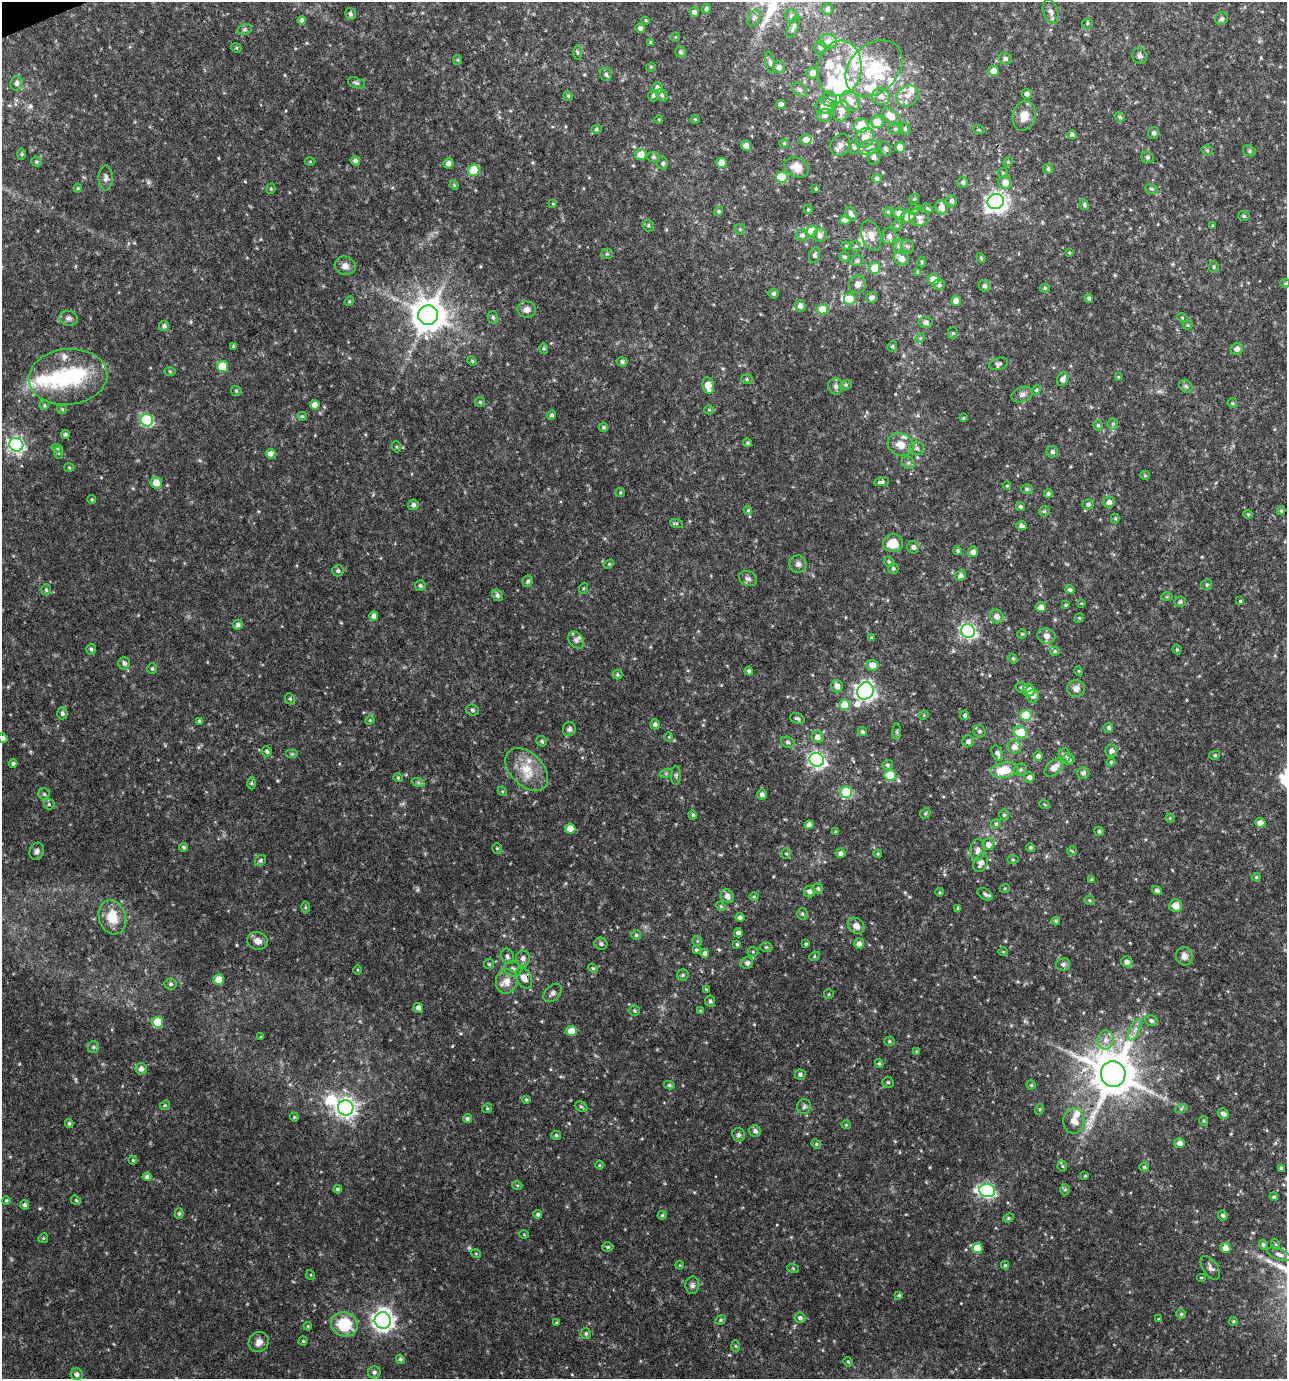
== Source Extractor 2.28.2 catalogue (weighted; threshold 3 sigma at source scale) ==
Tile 11 of 4 x 4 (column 3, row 3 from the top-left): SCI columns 2648-3932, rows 1379-2755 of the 5349 x 5509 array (HDU 1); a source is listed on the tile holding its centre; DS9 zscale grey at full resolution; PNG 1289 x 1381 px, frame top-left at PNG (2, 2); each listed source drawn as its Kron ellipse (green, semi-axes under 4 px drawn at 4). Shown black and unused: <1% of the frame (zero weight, under 3 of 4 exposures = <1% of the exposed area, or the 3 px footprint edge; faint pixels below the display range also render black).
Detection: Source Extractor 2.28.2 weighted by HDU 2 'WHT'; one run over the whole footprint, this tile lists its part. Background 0.0481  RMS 0.0052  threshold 0.0234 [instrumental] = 3 sigma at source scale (4.5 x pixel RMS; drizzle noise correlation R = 1.50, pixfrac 1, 0.0396/0.0396 arcsec/px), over >= 5 px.
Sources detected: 539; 3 too faint to see at this stretch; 6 inside a brighter object's white glare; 1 cosmic-ray / hot-pixel residue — neither listed nor drawn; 27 inside a brighter listed object's ellipse — not listed separately; of the other 502, all 500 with FLUX_AUTO >= 0.39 (the completeness limit of this list) listed and drawn (2 fainter detections not listed), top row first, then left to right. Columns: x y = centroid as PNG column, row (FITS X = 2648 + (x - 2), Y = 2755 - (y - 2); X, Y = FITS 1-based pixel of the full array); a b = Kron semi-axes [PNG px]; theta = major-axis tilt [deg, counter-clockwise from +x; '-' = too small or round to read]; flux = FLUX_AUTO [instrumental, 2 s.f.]
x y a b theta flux
706 9 5 4 - 0.97
828 9 6 5 - 1.2
694 12 5 5 - 1.8
1051 12 12 7 -71 2.4
350 14 6 5 - 1.3
791 16 6 5 - 1.2
754 18 9 6 60 1.4
1222 19 7 6 - 1.2
302 20 4 4 - 1.4
646 20 4 3 - 0.51
1087 23 6 4 50 0.84
794 27 12 4 68 1.5
640 28 5 4 - 1.7
245 29 7 5 17 0.99
675 37 5 3 - 0.44
829 41 8 7 - 3.6
650 42 4 4 - 0.56
236 48 5 4 - 0.71
820 48 6 6 - 1.5
578 52 7 3 -89 0.76
681 52 5 5 - 1
1140 56 8 7 - 1.8
1005 59 6 6 - 1.2
458 60 5 4 - 0.6
770 62 11 4 -78 1.4
651 67 5 4 - 0.69
779 67 6 6 - 1.7
839 68 28 22 80 21
874 68 32 24 43 28
993 71 5 5 - 5.1
812 73 6 5 - 2.2
606 75 7 6 - 1.2
17 83 7 6 - 1.7
356 83 9 5 -17 1.2
657 88 6 5 - 2.1
800 90 8 6 -39 1.5
1027 94 5 5 - 2
662 95 7 5 -50 1.1
568 96 5 4 - 0.59
653 96 5 4 - 0.85
907 96 11 10 - 4.3
881 97 9 8 - 4
829 99 7 7 - 2
850 101 11 8 -51 5.7
781 104 4 4 - 2.4
824 106 9 8 - 5
842 111 10 8 74 5
824 115 7 6 - 2.9
891 116 10 6 -40 6.4
1024 116 15 11 75 6.6
1120 117 5 4 - 0.91
659 119 4 3 - 0.41
695 119 4 4 - 0.6
877 122 6 6 - 7.5
862 126 7 7 - 16
596 129 5 4 - 0.67
895 129 7 5 -6 1
905 129 6 5 - 1.3
979 130 6 3 -18 0.52
1154 133 6 5 - 1.4
1072 135 5 4 - 1.5
865 138 10 8 59 6.4
806 140 5 5 - 5.2
784 143 5 4 - 0.57
840 145 11 9 58 2.9
746 146 5 5 - 2.4
854 147 6 5 - 1.5
869 147 10 7 11 3.3
900 147 5 5 - 4.5
885 149 8 5 -70 1.1
1207 150 5 5 - 0.87
1249 151 6 5 - 0.87
22 154 6 4 89 0.58
641 154 6 5 - 5.3
654 157 6 5 - 1
874 157 8 6 -80 2.3
1147 157 6 5 - 0.89
355 161 5 4 - 1.6
36 162 5 5 - 0.71
310 162 5 3 - 0.45
1008 162 5 4 - 0.66
449 163 5 5 - 2
663 163 6 5 - 0.97
722 163 5 5 - 7
796 167 12 9 -23 6
1048 169 5 4 - 1
474 170 6 5 - 18
1003 173 5 5 - 0.68
782 177 6 5 - 20
106 178 12 7 88 2.3
877 178 5 5 - 1.1
963 182 5 5 - 1.1
1005 182 7 6 - 3.5
454 185 4 4 - 0.5
78 188 4 4 - 0.59
271 189 5 4 - 0.61
816 189 3 3 - 0.44
1151 189 6 4 -21 0.87
914 199 5 4 - 0.6
952 201 6 5 - 1.6
996 202 8 7 - 250
553 204 4 3 - 0.46
1084 205 5 4 - 1
941 207 7 6 - 4.1
927 208 6 4 -31 0.7
914 209 5 4 - 0.76
808 210 4 4 - 0.63
719 211 4 4 - 0.95
888 212 4 4 - 0.58
899 213 6 5 - 3.4
851 214 7 5 -62 2
1244 216 6 5 - 0.89
907 217 7 6 - 5.4
919 217 10 9 - 2.5
845 220 5 4 - 4.7
648 225 6 5 - 0.94
897 226 5 4 - 0.7
1213 226 3 3 - 0.64
740 229 6 5 - 0.64
812 231 6 5 - 12
802 235 6 6 - 1.7
820 235 7 7 - 2.1
871 236 15 9 -72 5.7
889 236 8 7 - 2.1
846 246 4 4 - 0.6
856 246 5 5 - 0.78
898 246 7 4 72 1.1
907 246 7 6 - 1.2
1069 252 3 3 - 0.49
607 254 5 5 - 0.77
815 255 8 5 76 1.4
845 257 5 4 - 1
981 258 5 3 - 0.55
901 259 8 6 -31 4.3
857 261 6 5 - 1.4
922 262 5 3 - 0.57
345 266 10 9 - 3.2
1214 267 5 5 - 0.85
875 268 6 5 - 11
918 272 3 3 - 0.76
934 280 6 5 - 6.8
1285 283 5 4 - 0.55
857 284 9 8 - 3.1
939 285 5 5 - 1.6
985 286 6 5 - 1.4
1045 288 5 4 - 0.85
774 294 5 5 - 1.3
872 298 5 5 - 2.2
1089 298 4 4 - 1.1
850 299 6 5 - 7.6
349 301 5 4 - 0.57
956 301 5 4 - 4.1
800 306 6 5 - 2.6
822 309 5 5 - 11
527 310 9 8 - 2.7
428 315 10 9 - 1100
493 317 6 5 - 1
1182 317 5 3 - 0.5
69 318 9 7 -10 1.8
926 322 6 5 - 1.9
1188 325 5 4 - 0.65
164 326 5 5 - 1.5
953 333 5 5 - 0.77
920 338 5 4 - 0.67
233 346 4 3 - 0.51
892 346 5 4 - 0.72
544 348 5 4 - 0.81
1237 349 6 6 - 2.3
472 361 5 4 - 0.63
622 362 5 5 - 1.2
998 364 9 6 17 1.2
222 366 5 5 - 13
170 371 6 4 -2 0.72
68 377 39 28 6 43
1118 377 3 3 - 0.41
747 379 6 5 - 1
1063 379 7 5 62 2.3
846 385 6 5 - 0.79
708 386 8 5 -77 6.6
836 386 8 7 - 1.6
1186 386 7 5 -44 1.1
1036 390 5 4 - 0.64
236 391 5 4 - 0.77
1022 394 11 7 22 2.2
480 402 5 5 - 0.73
1232 403 5 5 - 0.63
44 405 5 4 - 0.71
315 405 5 4 - 3.7
62 409 5 4 - 0.72
709 410 5 4 - 0.65
552 415 4 4 - 1
302 416 5 4 - 0.62
963 418 3 3 - 0.55
147 420 6 6 - 60
1113 424 5 5 - 0.92
1098 425 5 4 - 0.71
603 427 5 4 - 0.85
65 434 4 4 - 1
748 443 4 4 - 0.88
16 445 7 6 - 150
901 445 13 11 -24 6.2
397 447 5 3 - 0.57
57 448 6 3 -19 0.72
917 448 7 6 - 1.7
1052 452 6 5 - 1.2
59 453 6 4 -71 0.57
271 454 5 5 - 3.6
908 463 7 6 - 1.2
69 467 5 3 - 0.5
1145 475 5 4 - 0.56
882 482 7 4 10 1.3
156 483 6 5 - 7
1007 486 4 3 - 0.47
1027 489 6 5 - 1
620 492 5 4 - 0.59
1048 494 4 4 - 0.99
92 499 4 3 - 0.54
1109 502 6 5 - 2.5
1088 504 6 5 - 1.3
413 505 5 5 - 1.6
1021 507 5 4 - 1.1
748 510 4 4 - 0.61
1044 511 6 5 - 0.74
1281 511 4 4 - 0.67
1248 514 5 4 - 0.6
1115 519 5 4 - 0.59
677 523 7 4 -18 0.7
1022 526 5 4 - 2
893 543 10 9 - 9.6
913 547 6 5 - 1.6
958 551 4 4 - 0.86
973 552 5 5 - 2.7
889 562 5 4 - 1
609 564 5 4 - 0.57
798 564 8 8 - 2
893 569 5 5 - 1
338 571 6 5 - 1.2
961 575 6 5 - 1.5
748 579 9 7 -23 2
528 581 6 5 - 1.1
1207 585 5 5 - 0.94
420 586 5 5 - 1.1
584 588 5 3 - 0.56
46 590 5 4 - 0.9
1070 590 4 4 - 1.1
497 595 6 5 - 1.2
1167 597 6 4 2 0.58
1240 601 4 4 - 0.62
1180 602 5 5 - 1.1
1081 603 3 3 - 0.4
1066 605 4 3 - 0.61
1041 607 5 5 - 3.2
374 616 4 4 - 2
997 616 7 6 - 3
1079 618 5 4 - 0.58
238 625 5 5 - 1.5
968 631 7 6 - 120
1022 634 4 4 - 0.77
1046 636 9 7 -19 2.6
871 637 4 4 - 0.51
576 640 9 6 -54 2
91 649 5 4 - 1
1177 650 5 3 - 0.68
1055 651 4 4 - 0.75
1013 659 5 4 - 0.78
124 663 6 6 - 1.6
872 665 6 5 - 4.3
152 669 5 4 - 0.79
749 671 4 4 - 1.2
1079 671 5 3 - 0.43
617 675 5 5 - 0.9
837 686 6 5 - 2.7
1021 687 6 5 - 0.95
1076 688 9 8 - 2.8
1029 690 6 6 - 6.4
865 691 9 8 - 240
1033 696 6 6 - 2.2
290 699 6 4 -67 0.85
845 705 5 5 - 13
472 710 6 5 - 1
62 713 6 5 - 1.4
924 715 5 4 - 0.52
965 715 5 4 - 1.3
1026 715 6 5 - 19
797 718 7 5 -18 1
370 720 5 4 - 0.47
199 721 4 4 - 0.9
655 724 5 5 - 1.3
1109 728 5 4 - 1.4
569 729 7 6 - 1.4
979 731 6 5 - 1.1
862 732 5 4 - 1.1
897 732 8 4 -89 0.85
1021 732 7 6 - 16
669 737 5 4 - 0.52
818 737 6 6 - 2.9
3 738 5 4 - 2.6
542 741 5 5 - 1.1
968 741 6 6 - 1.6
788 742 7 5 -23 1.1
1014 747 7 6 - 3.8
267 751 5 4 - 1.2
1111 751 6 6 - 2.4
997 753 8 5 -64 1.7
292 754 6 4 0 0.69
1065 755 7 6 - 1.7
1215 755 5 4 - 0.75
1038 756 4 4 - 2.1
1069 759 6 5 - 2
817 760 7 6 - 160
1111 762 4 4 - 0.67
13 763 4 4 - 1.2
888 765 5 5 - 0.92
1054 768 11 6 43 4.5
527 769 25 16 -46 13
1004 770 14 7 11 14
1021 770 7 6 - 1.1
666 773 6 4 19 0.8
1083 773 6 6 - 1.8
676 775 9 5 88 1.1
890 775 6 5 - 15
1029 777 5 5 - 1.9
398 778 5 4 - 0.62
418 782 7 4 -18 0.95
252 783 6 4 -89 0.75
502 791 5 3 - 0.52
846 792 6 6 - 33
44 794 6 5 - 0.91
762 794 5 5 - 2
49 804 6 5 - 0.82
1044 804 5 3 - 0.56
925 813 5 4 - 0.67
693 815 4 4 - 0.81
1004 815 5 5 - 0.9
1170 818 4 4 - 0.65
1260 823 5 4 - 3.6
996 824 5 4 - 0.82
809 825 4 4 - 2.4
570 829 5 5 - 9.2
1099 831 5 4 - 0.85
836 832 4 3 - 0.81
988 844 6 6 - 3
184 847 4 4 - 0.9
1030 847 4 4 - 0.77
497 848 5 4 - 0.68
978 850 11 7 86 3
37 851 9 7 70 1.8
1072 851 5 5 - 0.62
786 853 5 4 - 0.75
841 853 5 4 - 1.8
878 854 4 4 - 0.55
1013 859 5 3 - 0.54
260 860 6 5 - 0.98
981 863 10 7 67 3.3
1256 877 4 4 - 0.63
1091 880 4 4 - 0.6
1005 888 5 3 - 0.49
818 889 5 5 - 1.1
1157 891 5 4 - 1.4
809 892 6 5 - 2
940 892 4 3 - 0.48
985 894 8 5 -33 1.3
727 896 7 6 - 3.2
754 897 4 4 - 0.6
1090 900 5 4 - 0.82
721 906 5 4 - 0.64
1176 906 6 6 - 4.5
305 907 6 4 90 0.76
958 908 4 4 - 1.1
802 914 5 5 - 0.96
112 917 17 13 -72 10
740 917 4 4 - 1.5
1056 921 4 4 - 0.67
856 926 9 7 -43 3.6
738 933 4 4 - 1.4
636 935 5 4 - 0.87
257 941 10 8 -19 3.5
697 941 5 5 - 0.6
601 944 6 6 - 1.2
737 944 4 3 - 0.61
806 944 4 3 - 0.73
859 944 5 5 - 2.4
766 947 6 5 - 0.79
696 950 4 4 - 0.78
753 952 5 5 - 0.71
1003 952 5 3 - 0.42
705 953 4 4 - 1.6
507 956 8 6 -66 1.4
814 956 5 4 - 0.72
1184 956 9 8 - 2.8
523 958 8 7 - 2.2
1127 962 6 5 - 2.4
747 963 6 6 - 1.5
489 964 5 5 - 0.74
1063 964 7 6 - 1.7
593 968 5 4 - 0.68
513 969 9 7 -22 2.2
357 970 5 3 - 0.44
683 975 5 5 - 0.95
524 978 11 7 -64 4.3
219 980 5 5 - 8.2
507 981 12 10 71 5.6
170 984 6 5 - 1.1
706 989 4 2 - 0.43
553 993 11 7 45 2.1
829 994 5 4 - 0.6
710 1001 6 5 - 1.2
418 1008 5 4 - 2.2
634 1011 5 5 - 0.92
700 1011 4 4 - 0.47
1151 1021 6 5 - 1.5
158 1022 5 5 - 23
1135 1030 12 5 63 2.4
571 1031 5 5 - 7
261 1037 4 3 - 0.42
1106 1040 9 8 - 3.7
889 1041 5 4 - 0.77
93 1047 6 5 - 0.9
916 1051 4 3 - 0.4
879 1063 4 3 - 0.77
141 1069 6 5 - 2.7
800 1074 5 5 - 1.2
1113 1074 13 12 - 2400
888 1082 5 5 - 0.95
669 1085 5 4 - 0.91
1031 1085 4 4 - 0.72
526 1099 4 3 - 0.64
165 1105 5 4 - 0.66
804 1106 7 6 - 1.2
581 1107 6 4 -26 1
346 1108 8 7 - 250
487 1108 5 4 - 0.69
1040 1109 5 3 - 0.53
1181 1109 6 4 19 0.83
1223 1114 5 5 - 2.2
294 1117 4 4 - 0.55
467 1118 4 4 - 0.98
1074 1121 12 10 -88 4.9
1204 1121 5 4 - 0.54
69 1123 4 3 - 0.82
846 1125 4 4 - 0.55
755 1131 6 5 - 2
556 1135 5 4 - 0.84
738 1135 7 6 - 1.3
1180 1143 5 5 - 2.6
816 1144 5 4 - 0.67
133 1160 4 4 - 0.62
599 1165 4 3 - 0.45
1062 1166 5 5 - 0.73
1144 1167 5 4 - 0.88
1281 1168 3 3 - 0.92
1085 1176 3 3 - 0.43
147 1177 4 4 - 1.4
517 1185 5 3 - 0.56
337 1189 4 4 - 0.89
1065 1190 6 5 - 0.82
987 1191 8 6 -13 110
1274 1197 4 3 - 1
6 1200 4 4 - 0.67
76 1200 5 4 - 0.78
25 1205 4 4 - 1.1
179 1213 5 4 - 0.87
538 1214 4 4 - 1.1
662 1215 4 4 - 0.77
1223 1215 5 4 - 1.1
1008 1218 5 4 - 0.69
524 1234 5 3 - 0.42
43 1238 5 4 - 0.67
1275 1244 6 3 -70 0.51
1263 1245 5 4 - 0.96
608 1247 5 4 - 0.84
977 1248 5 5 - 11
1225 1248 5 5 - 3.8
476 1254 5 3 - 0.44
1279 1254 13 5 -20 2.2
680 1265 4 3 - 0.41
1005 1265 4 4 - 0.69
793 1268 6 3 -19 0.55
1210 1268 13 7 -56 2.2
311 1275 5 3 - 0.44
1201 1278 5 3 - 0.48
692 1285 9 7 84 1.7
899 1295 4 4 - 0.62
1181 1314 5 5 - 0.92
800 1318 5 5 - 1.6
1158 1319 3 3 - 0.39
383 1320 8 8 - 310
721 1320 5 4 - 0.71
1233 1321 4 3 - 0.6
556 1323 4 3 - 0.52
344 1324 13 12 - 20
308 1326 4 3 - 0.44
586 1333 5 5 - 1
303 1341 4 4 - 0.69
259 1342 10 9 - 3
735 1346 6 4 -87 0.61
400 1359 5 4 - 1
848 1362 5 4 - 0.67
374 1372 6 6 - 1.1
77 1374 6 6 - 2
Overlapping masked pixels (flux is a lower limit): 1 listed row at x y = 524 978
Isophote crosses this tile's border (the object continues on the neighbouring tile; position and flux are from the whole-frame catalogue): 1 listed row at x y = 3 738